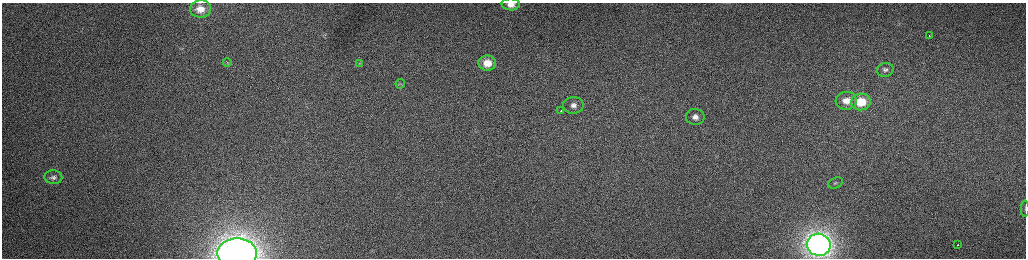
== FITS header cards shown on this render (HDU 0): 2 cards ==
NAXIS1  =                 2048 /fastest changing axis
NAXIS2  =                  512 /next to fastest changing axis

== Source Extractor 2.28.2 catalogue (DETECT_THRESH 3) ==
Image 2048 x 512 px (HDU 0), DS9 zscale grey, zoomed out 1/2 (1 PNG px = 2 x 2 image px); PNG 1028 x 260 px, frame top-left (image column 1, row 511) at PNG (2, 3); each listed source drawn as its Kron ellipse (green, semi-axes under 4 px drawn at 4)
Background 163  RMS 1.5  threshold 4.63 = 3 sigma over >= 5 px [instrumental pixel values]
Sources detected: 20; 1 cannot appear on this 1/2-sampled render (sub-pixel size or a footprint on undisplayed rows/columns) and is neither listed nor drawn; the other 19 listed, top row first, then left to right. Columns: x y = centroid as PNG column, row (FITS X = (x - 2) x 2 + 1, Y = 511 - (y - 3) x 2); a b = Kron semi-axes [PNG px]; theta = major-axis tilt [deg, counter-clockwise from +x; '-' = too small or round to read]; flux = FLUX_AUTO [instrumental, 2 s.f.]
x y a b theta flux
511 4 9 6 -2 2800
200 9 10 8 2 3600
929 35 2 1 - 200
227 62 4 3 - 350
359 63 4 3 - 330
487 63 8 7 - 5200
885 70 8 6 14 1100
400 84 5 4 - 500
846 101 10 9 - 4500
861 102 10 8 5 11000
573 105 10 8 0 2400
561 111 3 1 - 1100
695 117 9 8 - 2300
53 177 9 7 -3 1300
836 183 8 5 26 770
1025 209 8 3 -90 440
819 245 12 11 - 180000
957 245 2 1 - 890
237 253 20 15 0 160000
At the frame edge (FLAGS 8, measured only in part): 4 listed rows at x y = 511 4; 1025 209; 819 245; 237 253
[1 sub-pixel or undisplayed-footprint detection neither listed nor drawn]